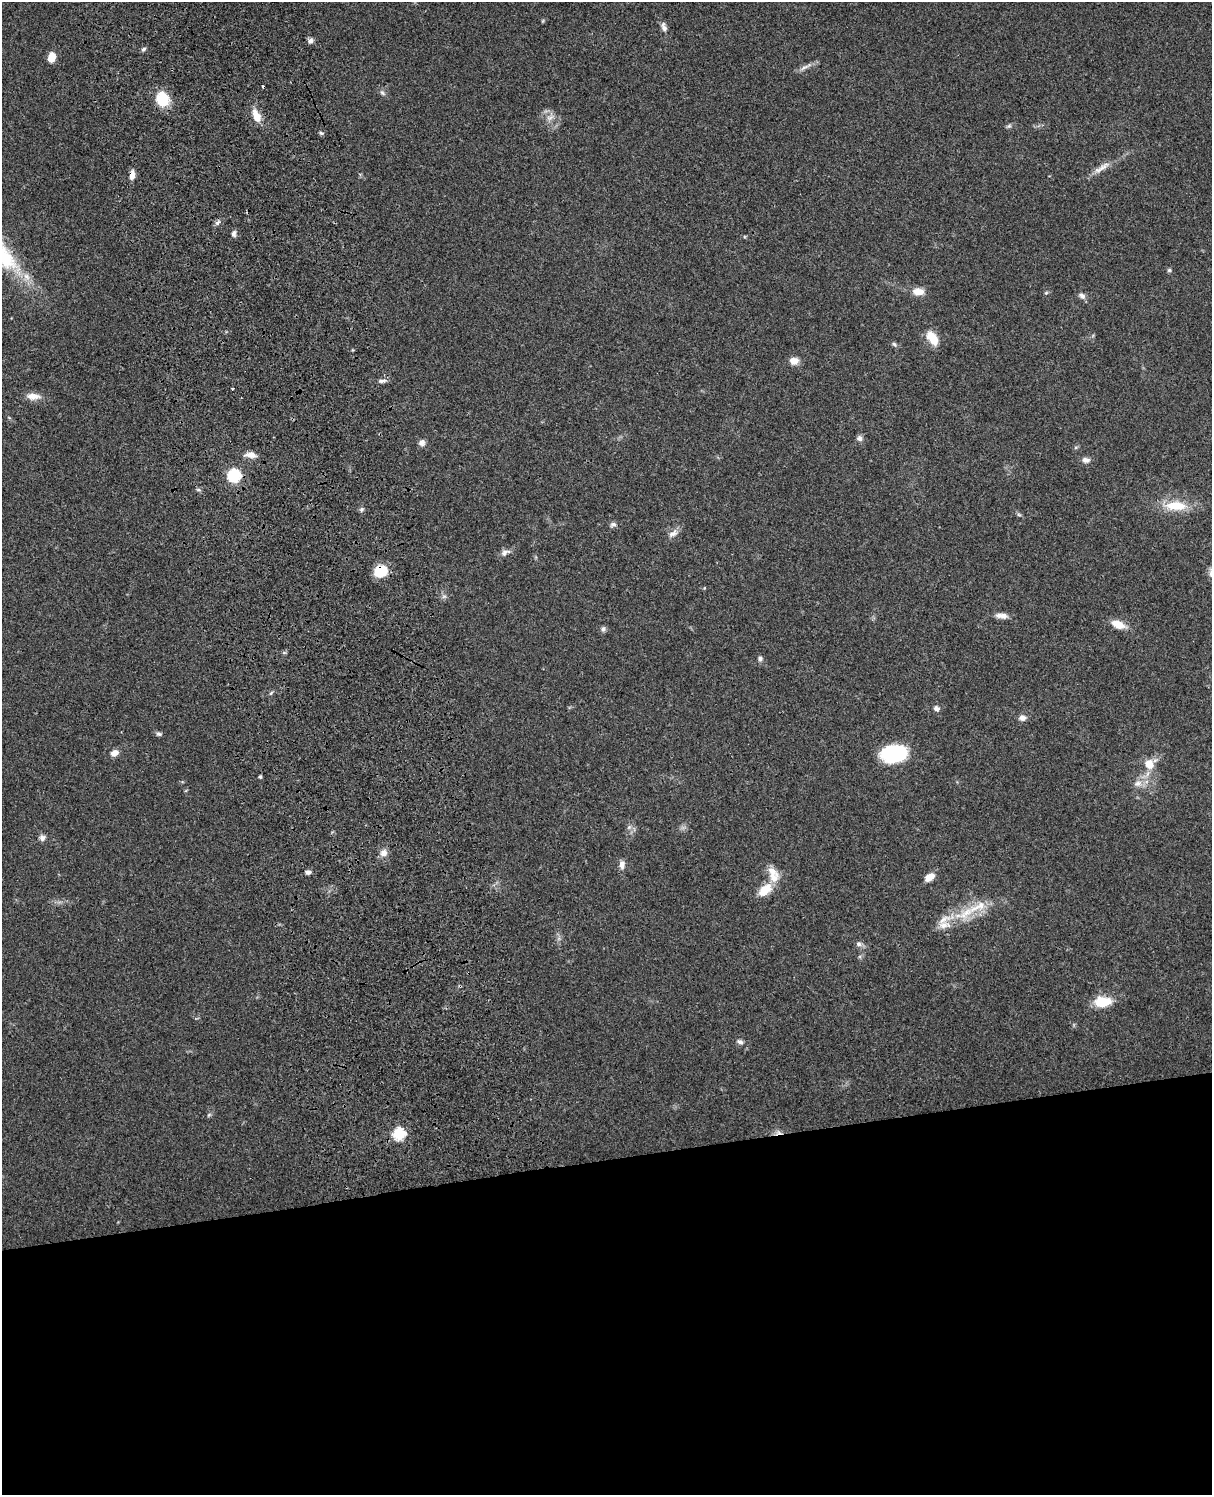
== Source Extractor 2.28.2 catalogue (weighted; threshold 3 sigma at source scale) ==
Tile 11 of 4 x 3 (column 3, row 3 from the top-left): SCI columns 2539-3748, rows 166-1658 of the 5079 x 4922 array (HDU 1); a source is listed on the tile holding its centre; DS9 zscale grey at full resolution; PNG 1214 x 1497 px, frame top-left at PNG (2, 2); no overlay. Shown black and unused: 22% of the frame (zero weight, under 3 of 4 exposures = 6% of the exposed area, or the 3 px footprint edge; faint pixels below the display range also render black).
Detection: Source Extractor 2.28.2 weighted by HDU 2 'WHT'; one run over the whole footprint, this tile lists its part. Background 0.0911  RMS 0.0062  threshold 0.0279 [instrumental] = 3 sigma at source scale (4.5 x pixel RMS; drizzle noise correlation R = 1.50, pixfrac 1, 0.05/0.05 arcsec/px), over >= 5 px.
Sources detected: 70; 2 cosmic-ray / hot-pixel residue — not listed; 2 inside a brighter listed object's ellipse — not listed separately; the other 66 listed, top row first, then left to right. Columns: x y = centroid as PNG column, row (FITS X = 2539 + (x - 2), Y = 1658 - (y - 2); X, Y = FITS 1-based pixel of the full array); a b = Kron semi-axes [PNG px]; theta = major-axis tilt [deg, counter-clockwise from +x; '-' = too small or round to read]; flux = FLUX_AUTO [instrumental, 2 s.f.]
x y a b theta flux
664 27 13 7 -74 2.7
310 41 7 6 - 2.1
143 49 7 5 40 1.4
52 57 9 6 77 8.9
806 67 23 4 26 3.1
382 93 9 5 -45 1.7
162 99 17 14 -71 16
256 116 18 9 -67 7.5
550 117 12 6 26 3.1
1009 126 7 4 44 1.1
321 133 6 4 -22 1.1
1102 168 29 7 32 6.2
132 175 12 6 82 3.8
217 222 9 5 38 1.7
234 234 9 6 79 1.8
1169 270 6 5 - 1
918 292 14 8 -4 6.2
1046 293 5 4 - 0.77
1082 296 10 7 -33 2.4
932 338 18 10 -54 11
894 344 8 5 -32 1.3
794 361 11 9 -9 4.5
382 381 12 5 8 2.1
232 388 3 3 - 3.1
33 396 19 9 -3 5.6
860 438 8 7 - 2.1
422 443 8 8 - 2.4
251 455 12 7 -5 5
1086 460 10 7 -9 2.8
234 475 6 6 - 79
1176 506 32 13 -2 16
361 509 7 5 46 1.2
1019 515 7 4 -19 0.94
613 524 9 6 18 1.8
673 534 13 7 26 3.3
505 552 14 7 21 3
381 571 13 11 23 17
444 596 7 4 1 1.3
1002 616 16 7 -5 4
1118 624 17 8 -20 8.4
603 629 8 5 80 1.4
760 658 7 6 - 1.5
271 693 6 4 45 0.92
936 708 8 7 - 2.1
1022 718 9 7 -1 2.9
159 734 7 5 -22 1.4
114 753 9 7 25 3.7
893 754 22 15 6 54
1149 764 14 13 - 8.3
260 777 4 3 - 0.94
1138 783 12 9 18 4.4
629 827 6 5 - 1.3
42 838 8 8 - 2.4
384 853 10 9 - 3.8
622 865 11 7 85 3.4
772 871 18 10 -42 7
308 872 5 4 - 2.6
930 877 10 6 35 6.4
765 890 17 10 40 12
978 907 37 12 26 19
943 919 25 10 26 9.3
859 944 7 7 - 2
1103 1001 21 12 3 14
740 1042 9 6 -31 2
209 1115 7 5 32 1
399 1134 6 6 - 53
Overlapping masked pixels (flux is a lower limit): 2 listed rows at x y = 132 175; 381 571